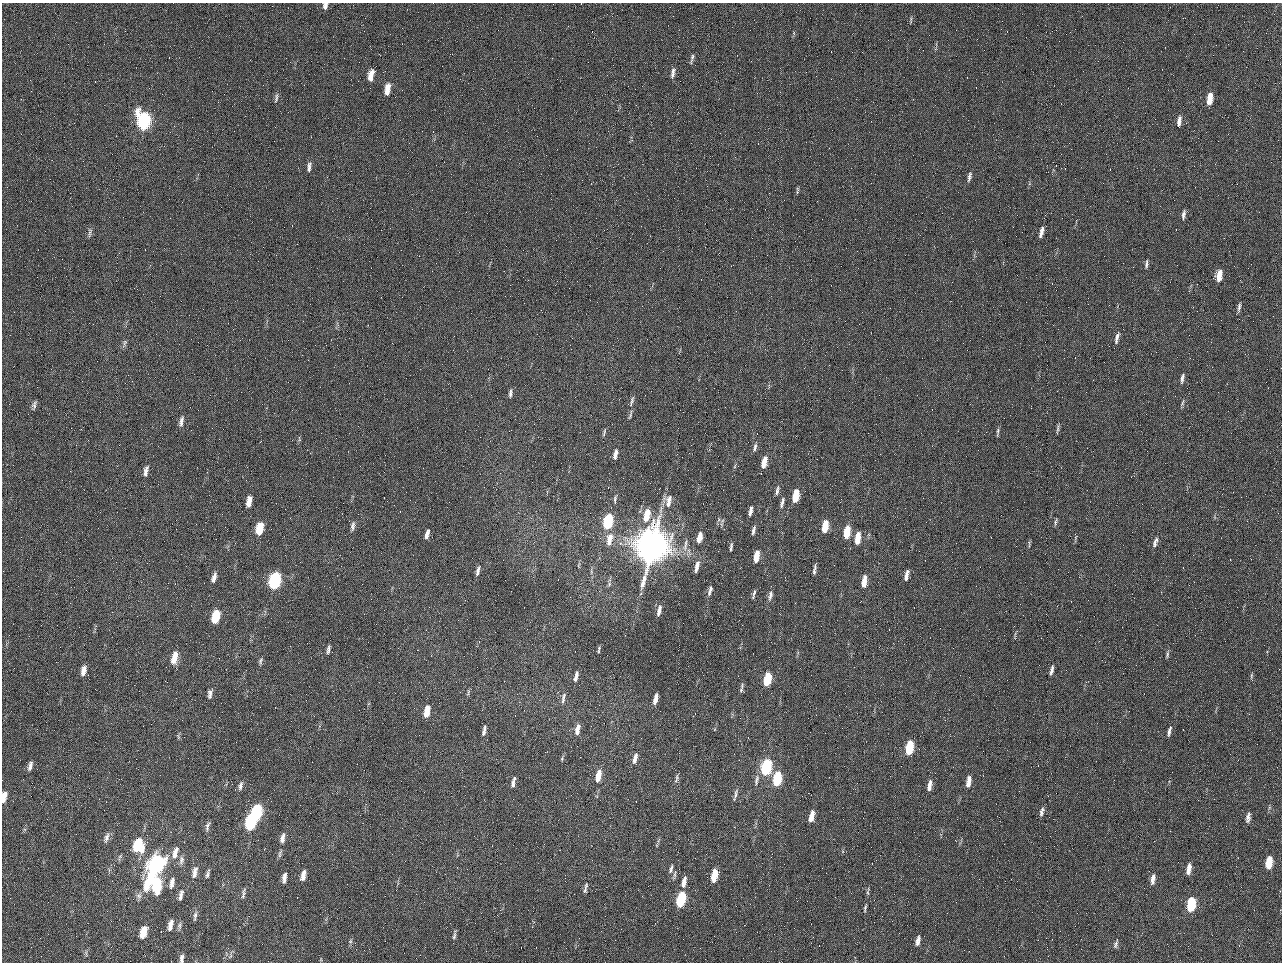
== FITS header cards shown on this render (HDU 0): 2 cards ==
NAXIS1  =                 1280 / length of data axis 1
NAXIS2  =                  960 / length of data axis 2

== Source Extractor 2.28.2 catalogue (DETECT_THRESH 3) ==
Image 1280 x 960 px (HDU 0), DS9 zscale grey, 1 PNG px = 1 image px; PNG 1284 x 964 px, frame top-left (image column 1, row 960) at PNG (2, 3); no overlay
Background 2560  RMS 180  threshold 551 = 3 sigma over >= 5 px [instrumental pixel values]
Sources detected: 157; all 157 listed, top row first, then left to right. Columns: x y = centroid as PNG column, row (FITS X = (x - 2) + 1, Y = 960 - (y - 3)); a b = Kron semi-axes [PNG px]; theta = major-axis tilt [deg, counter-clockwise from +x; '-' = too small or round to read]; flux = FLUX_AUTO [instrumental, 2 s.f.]
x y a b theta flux
325 6 8 5 75 5.7e+04
911 20 11 2 90 1.6e+04
984 50 2 2 - 6.2e+04
692 57 10 5 74 3.7e+04
673 73 14 5 79 5.8e+04
371 75 12 5 79 1.3e+05
387 89 13 6 79 1.4e+05
276 98 14 4 80 3.4e+04
1209 99 11 5 80 2.1e+05
144 121 12 8 -86 2.1e+06
1179 121 12 5 81 6.9e+04
309 167 14 5 83 4.8e+04
969 177 12 4 78 4.6e+04
797 190 10 3 86 1.9e+04
1183 215 12 4 81 4.4e+04
90 232 13 4 84 3.4e+04
1041 232 12 5 75 7.2e+04
1146 264 10 4 83 3.2e+04
1219 275 12 6 81 1.6e+05
1239 307 13 4 82 3.8e+04
1117 338 14 5 76 5.7e+04
125 343 10 5 79 3.1e+04
1182 378 12 4 79 4.6e+04
510 393 10 4 81 3.7e+04
632 401 16 5 75 4.4e+04
1182 403 9 4 72 2.4e+04
34 405 11 5 75 3.7e+04
630 415 13 3 73 2.7e+04
181 421 14 5 80 5.2e+04
1058 428 13 3 82 2.6e+04
604 432 12 3 74 2.4e+04
986 432 2 2 - 8.6e+03
998 432 11 4 81 2.5e+04
299 439 9 3 -80 1.5e+04
755 447 12 4 76 3.9e+04
615 454 10 4 75 6.8e+04
764 462 12 5 77 1.7e+05
735 466 7 4 71 1.6e+04
146 471 14 5 79 6.3e+04
777 490 13 4 80 4.2e+04
796 496 10 5 79 3.6e+05
615 499 11 4 80 2.6e+04
249 501 12 5 77 1.2e+05
668 501 18 10 85 1.5e+05
782 502 14 4 74 4.6e+04
751 511 10 4 79 6.0e+04
647 515 13 5 78 2.9e+05
608 521 11 5 77 9.6e+05
1055 522 9 4 77 2.3e+04
353 526 13 6 81 4.8e+04
825 526 10 4 82 3.2e+05
259 528 11 6 77 3.4e+05
753 530 12 4 76 4.3e+04
847 532 11 5 82 3.3e+05
427 534 11 5 77 6.4e+04
699 537 12 5 76 1.6e+05
1076 537 6 4 71 1.5e+04
858 538 11 5 83 2.3e+05
609 539 16 7 77 1.5e+05
1155 542 12 5 72 5.4e+04
1029 544 11 2 -83 1.6e+04
685 545 21 5 80 8.8e+04
652 546 23 17 74 1.2e+07
731 547 11 3 81 3.0e+04
756 556 10 4 79 2.2e+05
697 567 15 5 75 8.6e+04
815 567 8 4 -82 2.7e+04
478 571 13 5 75 5.1e+04
814 571 8 4 90 2.5e+04
906 575 11 4 78 7.3e+04
214 577 11 5 74 6.8e+04
275 581 11 6 77 1.9e+06
864 581 11 5 82 1.7e+05
710 590 15 5 74 5.3e+04
641 593 5 3 - 1.1e+04
754 594 13 4 76 3.3e+04
770 596 13 6 78 5.4e+04
659 610 12 4 78 7.2e+04
216 616 10 5 76 4.7e+05
599 648 7 5 79 2.0e+04
328 649 9 4 77 3.6e+04
1167 655 9 4 78 2.7e+04
174 658 12 5 75 2.1e+05
260 661 9 4 75 2.5e+04
83 670 11 5 77 8.7e+04
1052 670 9 3 77 4.4e+04
576 676 11 4 75 5.5e+04
1251 676 9 3 85 2.1e+04
767 679 11 5 78 5.6e+05
741 690 7 6 - 2.8e+04
468 692 10 4 69 2.2e+04
210 694 9 5 81 5.1e+04
563 698 14 4 79 4.1e+04
655 699 11 4 75 9.3e+04
427 711 11 5 79 2.0e+05
577 729 14 5 77 8.8e+04
484 731 13 5 79 5.4e+04
1169 731 10 3 77 4.2e+04
178 737 8 3 -85 1.8e+04
909 748 11 5 81 6.2e+05
635 758 13 5 76 8.7e+04
562 759 7 3 90 1.6e+04
30 766 11 5 74 5.7e+04
766 767 11 6 78 1.4e+06
598 776 12 5 77 1.9e+05
676 778 12 4 77 3.0e+04
777 778 11 5 79 7.5e+05
756 780 17 5 78 6.2e+04
968 781 11 5 80 1.3e+05
513 782 12 4 77 5.6e+04
929 785 13 5 79 8.7e+04
241 786 12 5 77 4.8e+04
735 794 17 4 76 4.5e+04
4 797 11 5 78 1.3e+05
257 812 12 6 80 1.5e+06
1042 812 11 5 75 4.5e+04
812 816 12 5 77 1.6e+05
1248 818 12 5 81 5.6e+04
251 822 12 6 79 1.5e+06
207 826 12 5 73 4.0e+04
106 838 14 6 73 5.4e+04
282 838 13 6 78 7.3e+04
138 845 14 10 87 5.0e+05
175 853 17 7 75 1.0e+05
280 853 14 4 76 3.2e+04
181 860 13 6 82 5.2e+04
1269 862 11 5 80 2.8e+05
156 865 22 8 66 3.3e+06
671 869 14 5 75 4.2e+04
1189 869 11 5 80 9.7e+04
195 872 15 6 79 8.3e+04
208 874 10 4 77 3.6e+04
303 875 10 4 79 9.9e+04
674 875 13 3 76 2.9e+04
714 876 11 5 80 3.1e+05
284 878 11 4 83 6.8e+04
1153 879 13 5 80 7.4e+04
684 882 12 5 77 9.8e+04
172 883 12 5 77 7.4e+04
156 885 12 7 85 7.5e+05
585 888 14 4 79 3.5e+04
868 891 11 3 86 2.2e+04
243 893 14 4 79 3.4e+04
181 895 12 5 78 5.5e+04
139 896 9 7 -60 4.1e+04
681 899 11 5 76 9.7e+05
1191 904 10 5 79 7.1e+05
865 908 9 3 76 2.2e+04
195 916 12 4 79 3.4e+04
170 925 11 5 76 8.5e+04
180 926 12 4 87 3.1e+04
143 932 10 5 75 2.7e+05
454 935 12 4 77 3.2e+04
918 940 10 4 78 6.9e+04
350 941 6 5 - 2.2e+04
1116 944 12 5 72 3.4e+04
182 958 9 5 82 4.5e+04
At the frame edge (FLAGS 8, measured only in part): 3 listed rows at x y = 325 6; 4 797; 182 958